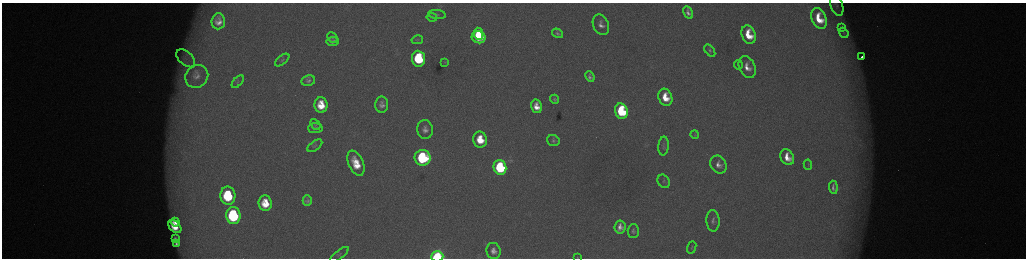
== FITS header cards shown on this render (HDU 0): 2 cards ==
NAXIS1  =                 2048 /fastest changing axis
NAXIS2  =                  512 /next to fastest changing axis

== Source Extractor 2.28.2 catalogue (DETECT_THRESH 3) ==
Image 2048 x 512 px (HDU 0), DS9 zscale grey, zoomed out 1/2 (1 PNG px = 2 x 2 image px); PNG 1028 x 260 px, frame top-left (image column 1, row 511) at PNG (2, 3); each listed source drawn as its Kron ellipse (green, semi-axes under 4 px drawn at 4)
Background 177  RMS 2.1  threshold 6.22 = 3 sigma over >= 5 px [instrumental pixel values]
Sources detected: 69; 3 cannot appear on this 1/2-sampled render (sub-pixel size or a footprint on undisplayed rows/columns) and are neither listed nor drawn; the other 66 listed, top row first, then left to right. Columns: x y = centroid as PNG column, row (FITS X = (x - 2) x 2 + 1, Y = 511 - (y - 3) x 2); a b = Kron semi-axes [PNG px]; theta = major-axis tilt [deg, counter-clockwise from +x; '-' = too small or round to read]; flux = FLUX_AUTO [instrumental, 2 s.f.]
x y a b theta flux
837 5 11 6 -71 1800
688 12 7 4 -61 1800
437 15 9 4 -7 1100
432 17 5 4 - 690
819 18 11 7 -65 12000
218 21 8 6 85 3800
601 25 11 7 -66 3300
842 28 3 2 - 320
558 33 6 4 -34 1000
844 33 5 3 - 620
479 34 6 4 -84 6700
749 35 9 6 -69 11000
479 37 7 6 - 18000
332 38 6 4 -48 710
417 40 6 4 14 610
333 41 6 4 7 1500
710 50 7 4 -52 870
862 57 2 1 - 3900
186 58 11 6 -44 2800
419 59 8 6 -83 35000
282 60 8 4 40 830
445 62 3 2 - 270
738 65 4 4 - 490
747 67 11 8 -65 4800
197 76 12 10 41 3500
590 77 5 4 - 1400
308 81 7 5 12 1400
238 82 7 4 48 630
665 97 9 6 -68 9800
555 99 5 3 - 750
321 105 8 6 -89 10000
382 105 8 6 -88 2400
536 106 7 5 -75 5100
621 111 8 6 -72 39000
315 124 6 4 -49 620
315 128 7 5 3 1100
425 129 9 7 -83 3000
695 135 4 3 - 480
480 140 8 6 -77 12000
553 141 6 5 - 950
315 146 8 4 36 870
663 146 9 5 87 1300
787 157 8 6 -61 6500
422 158 8 8 - 59000
356 163 13 7 -67 11000
718 165 9 7 -57 3200
808 165 5 3 - 460
500 167 7 6 - 50000
664 181 7 5 -56 1300
833 187 7 3 -84 1500
228 196 9 7 -84 35000
307 200 5 4 - 1300
265 203 8 6 -84 10000
233 215 8 7 - 60000
713 221 10 6 -88 1900
175 222 4 3 - 2900
175 227 7 5 -45 8100
620 227 6 5 - 3000
633 231 7 5 88 1100
175 239 4 2 - 820
176 244 4 3 - 1100
692 247 6 3 70 500
493 251 8 7 - 3100
340 254 11 4 37 850
437 256 6 5 - 67000
577 258 3 2 - 200
At the frame edge (FLAGS 8, measured only in part): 2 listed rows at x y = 437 256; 577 258
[3 sub-pixel or undisplayed-footprint detections neither listed nor drawn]